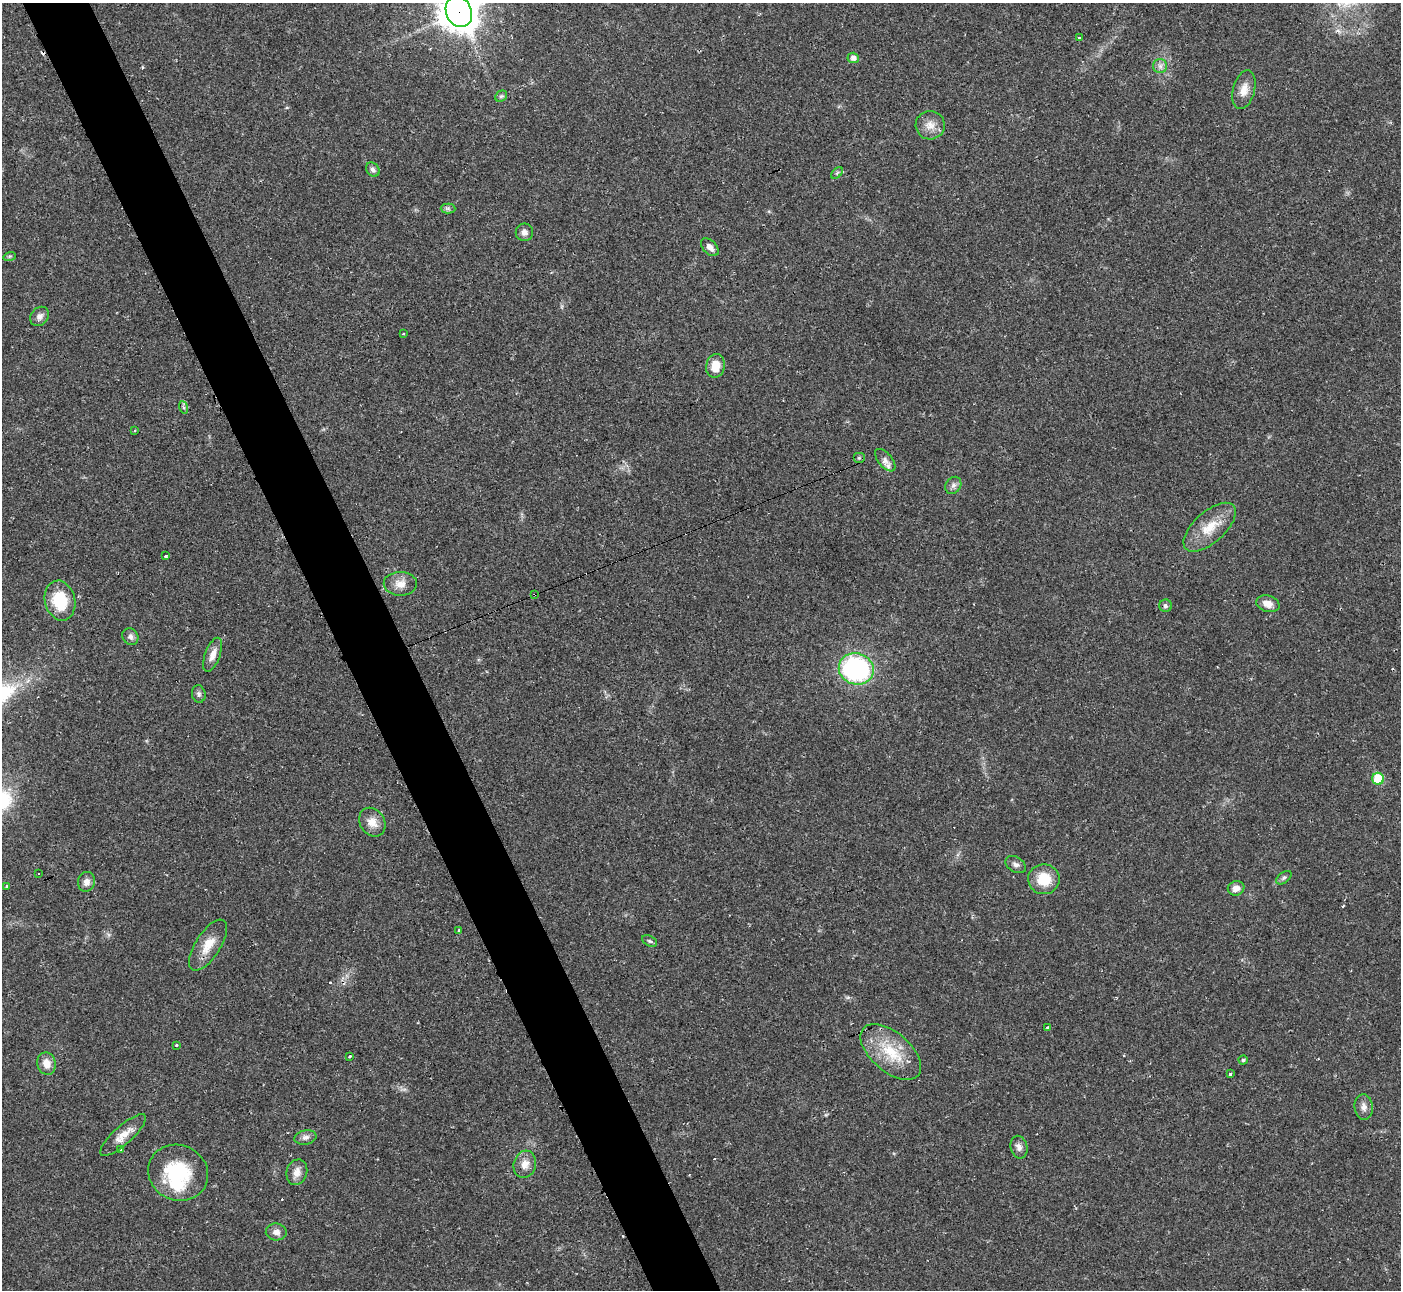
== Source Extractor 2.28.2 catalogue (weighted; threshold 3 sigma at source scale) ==
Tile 11 of 4 x 4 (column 3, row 3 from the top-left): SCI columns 2806-4204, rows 1441-2728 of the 5604 x 5592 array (HDU 1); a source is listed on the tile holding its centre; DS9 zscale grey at full resolution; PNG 1403 x 1292 px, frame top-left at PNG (2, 3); each listed source drawn as its Kron ellipse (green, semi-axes under 4 px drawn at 4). Shown black and unused: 5% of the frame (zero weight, under 2 of 3 exposures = <1% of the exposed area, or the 3 px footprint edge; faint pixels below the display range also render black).
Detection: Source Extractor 2.28.2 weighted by HDU 2 'WHT'; one run over the whole footprint, this tile lists its part. Background 0.0258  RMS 0.0039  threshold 0.0177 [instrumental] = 3 sigma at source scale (4.5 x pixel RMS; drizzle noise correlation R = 1.50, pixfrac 1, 0.05/0.05 arcsec/px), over >= 5 px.
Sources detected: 70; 1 inside a brighter object's white glare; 9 cosmic-ray / hot-pixel residue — neither listed nor drawn; the other 60 listed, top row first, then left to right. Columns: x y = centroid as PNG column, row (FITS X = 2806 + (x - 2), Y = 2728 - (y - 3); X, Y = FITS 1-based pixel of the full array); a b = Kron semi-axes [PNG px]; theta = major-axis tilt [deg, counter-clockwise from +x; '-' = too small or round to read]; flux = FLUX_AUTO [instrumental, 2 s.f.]
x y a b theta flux
459 12 16 12 -64 840
1079 38 3 3 - 1.8
853 58 5 5 - 1.8
1160 66 7 7 - 1.6
1244 90 20 11 75 4.4
501 96 6 5 - 0.64
930 125 14 14 - 4
373 170 8 6 -49 1.2
837 173 7 4 45 0.65
448 208 7 5 -1 0.91
524 232 9 8 - 1.7
710 247 11 6 -47 2
10 256 6 4 18 0.51
40 316 10 8 49 1.9
404 333 3 3 - 0.59
715 366 12 9 78 6.3
183 407 6 4 -71 0.59
134 430 4 3 - 0.51
859 458 6 5 - 0.59
885 460 13 7 -50 2.2
953 485 9 7 53 1.5
1210 527 32 15 42 9.9
165 556 3 3 - 3.1
400 584 17 12 -2 4.1
535 594 3 2 - 0.48
60 601 20 15 -76 15
1268 604 12 8 -16 3.6
1165 606 6 6 - 0.94
130 637 9 7 -53 1.5
212 655 18 7 69 3.5
856 669 17 15 -18 62
199 694 9 7 -80 1.1
1378 779 6 5 - 12
372 822 15 12 -56 4.2
1016 865 11 7 -30 1.6
38 874 2 2 - 0.48
1284 878 9 5 37 0.97
1044 879 16 15 - 9.7
86 882 10 8 76 2.3
7 886 3 3 - 1
1236 888 8 7 - 2.5
459 930 3 3 - 0.66
650 941 8 5 -26 0.84
208 945 29 12 57 7.1
1048 1027 4 3 - 2.1
176 1045 3 3 - 3
891 1052 36 19 -41 16
350 1056 3 3 - 0.69
1243 1060 4 4 - 0.56
46 1064 11 9 -79 4.2
1230 1074 3 3 - 6.6
1364 1107 12 9 -84 2.3
123 1135 29 9 42 5
305 1137 11 7 11 1.7
1019 1147 11 8 -77 2
121 1149 4 2 - 0.38
525 1164 14 11 74 3.6
297 1172 13 10 74 3.1
178 1173 30 27 -25 27
276 1232 10 8 -7 2.2
Overlapping masked pixels (flux is a lower limit): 2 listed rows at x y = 459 12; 535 594
Isophote crosses this tile's border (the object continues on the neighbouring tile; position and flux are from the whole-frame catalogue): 1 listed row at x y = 459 12